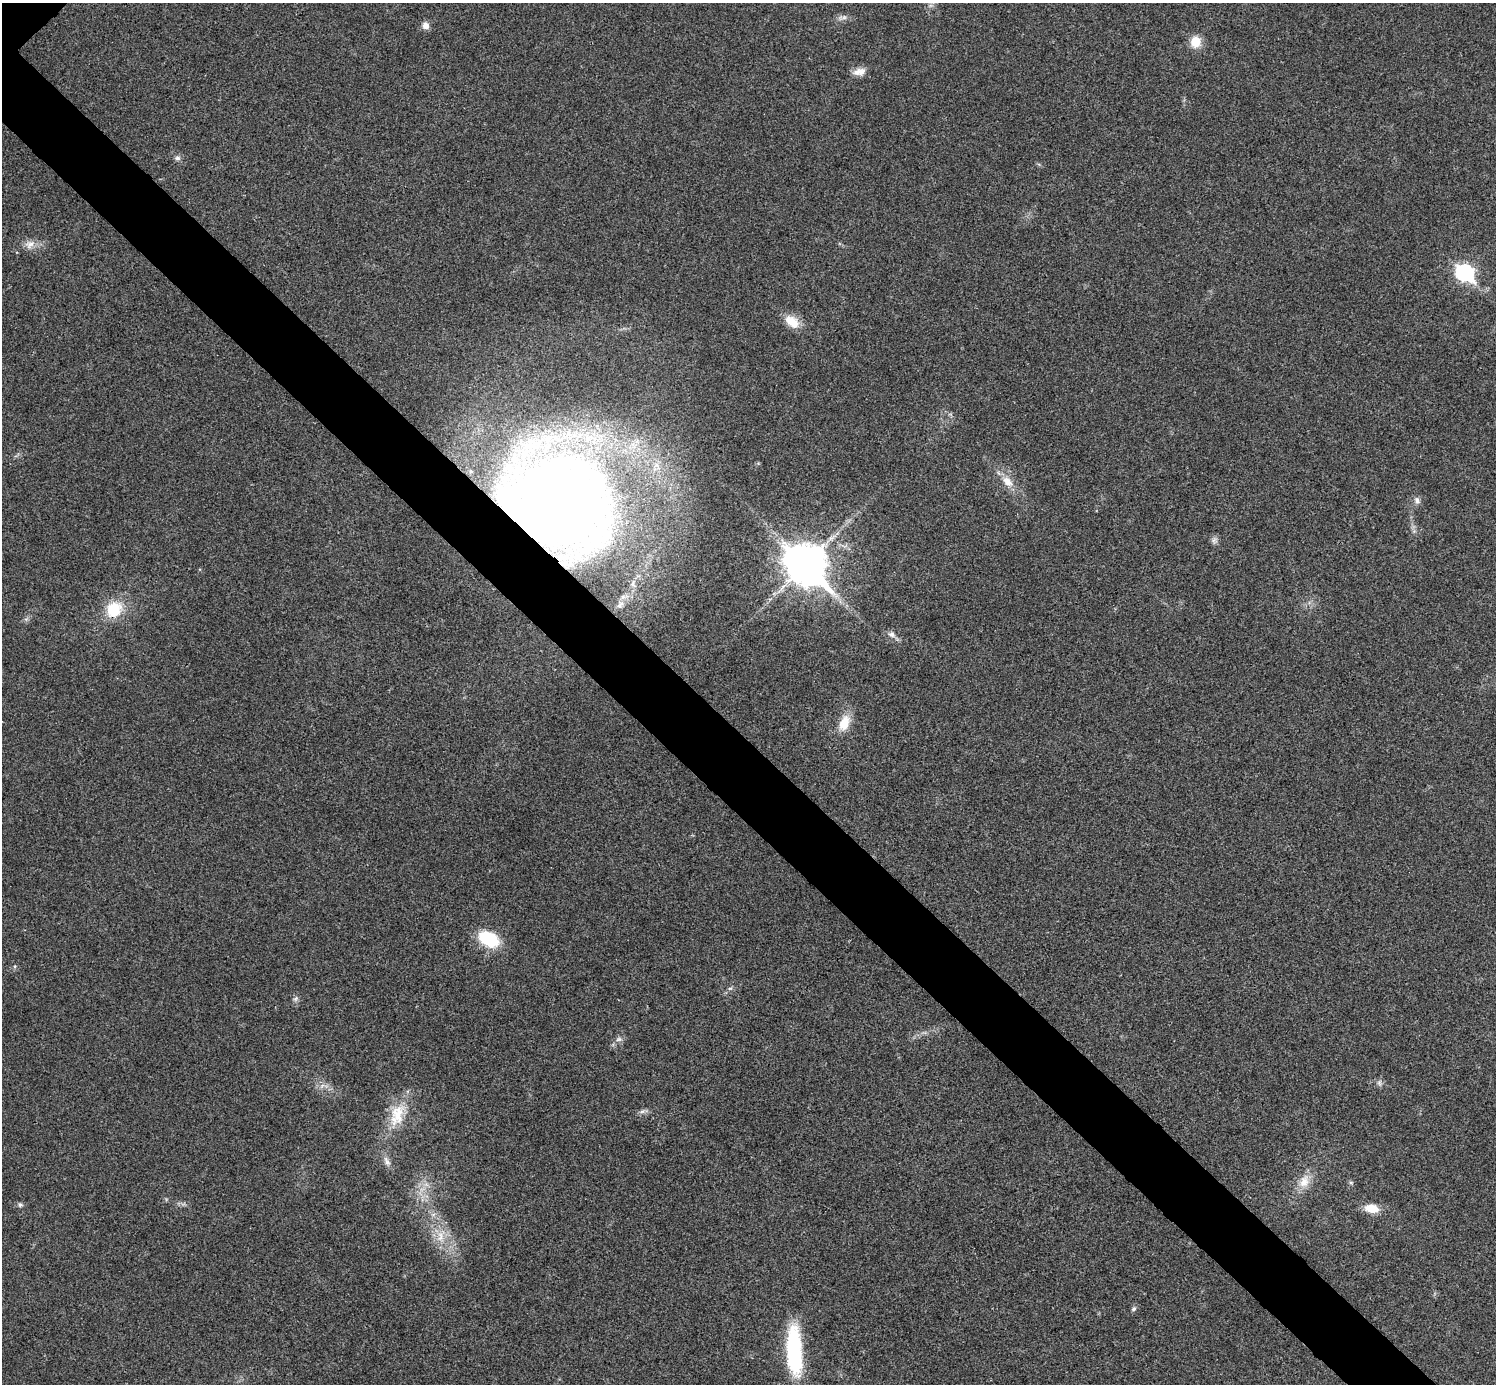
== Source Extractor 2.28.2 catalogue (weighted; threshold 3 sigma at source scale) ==
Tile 6 of 4 x 4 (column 2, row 2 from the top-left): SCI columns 1500-2993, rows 3063-4444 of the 5983 x 5983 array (HDU 1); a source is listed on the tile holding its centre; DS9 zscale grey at full resolution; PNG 1498 x 1386 px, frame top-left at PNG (2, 3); no overlay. Shown black and unused: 6% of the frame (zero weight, under 3 of 4 exposures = <1% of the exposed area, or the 3 px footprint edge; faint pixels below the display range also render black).
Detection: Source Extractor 2.28.2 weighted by HDU 2 'WHT'; one run over the whole footprint, this tile lists its part. Background 0.0219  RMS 0.0055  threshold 0.0249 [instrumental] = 3 sigma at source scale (4.5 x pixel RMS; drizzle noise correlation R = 1.50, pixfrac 1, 0.05/0.05 arcsec/px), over >= 5 px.
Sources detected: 32; all 32 listed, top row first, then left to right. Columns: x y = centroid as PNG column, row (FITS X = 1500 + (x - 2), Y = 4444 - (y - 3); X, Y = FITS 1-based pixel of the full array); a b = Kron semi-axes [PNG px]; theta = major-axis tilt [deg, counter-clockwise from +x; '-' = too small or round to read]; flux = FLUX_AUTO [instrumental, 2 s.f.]
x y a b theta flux
844 17 6 6 - 1.6
426 25 9 8 - 3.2
1196 41 11 9 76 9.9
859 72 17 9 11 4.4
177 158 8 7 - 1.6
30 244 15 10 24 4.6
1465 273 10 8 -23 140
792 321 21 13 -39 8.7
1008 482 17 11 -45 6.8
555 496 116 102 -23 670
1417 500 10 7 -73 2
1214 540 9 5 65 1.7
806 564 16 12 -45 1400
620 605 13 8 56 4
114 609 18 16 55 18
892 634 9 7 -21 2.3
844 723 19 12 67 10
489 939 23 15 -27 25
730 988 6 4 1 0.9
295 998 8 5 45 1.3
619 1039 9 6 26 1.9
1379 1083 7 6 - 1.5
642 1111 7 4 2 1.4
397 1115 34 18 73 17
387 1161 16 7 -59 3
1304 1181 19 13 70 7.7
1351 1183 6 4 -1 0.8
20 1205 7 6 - 1.2
1372 1208 13 8 -8 9.6
440 1237 16 9 -88 6.8
1134 1309 7 5 45 1.3
794 1350 53 15 -87 53
Overlapping masked pixels (flux is a lower limit): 1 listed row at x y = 555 496